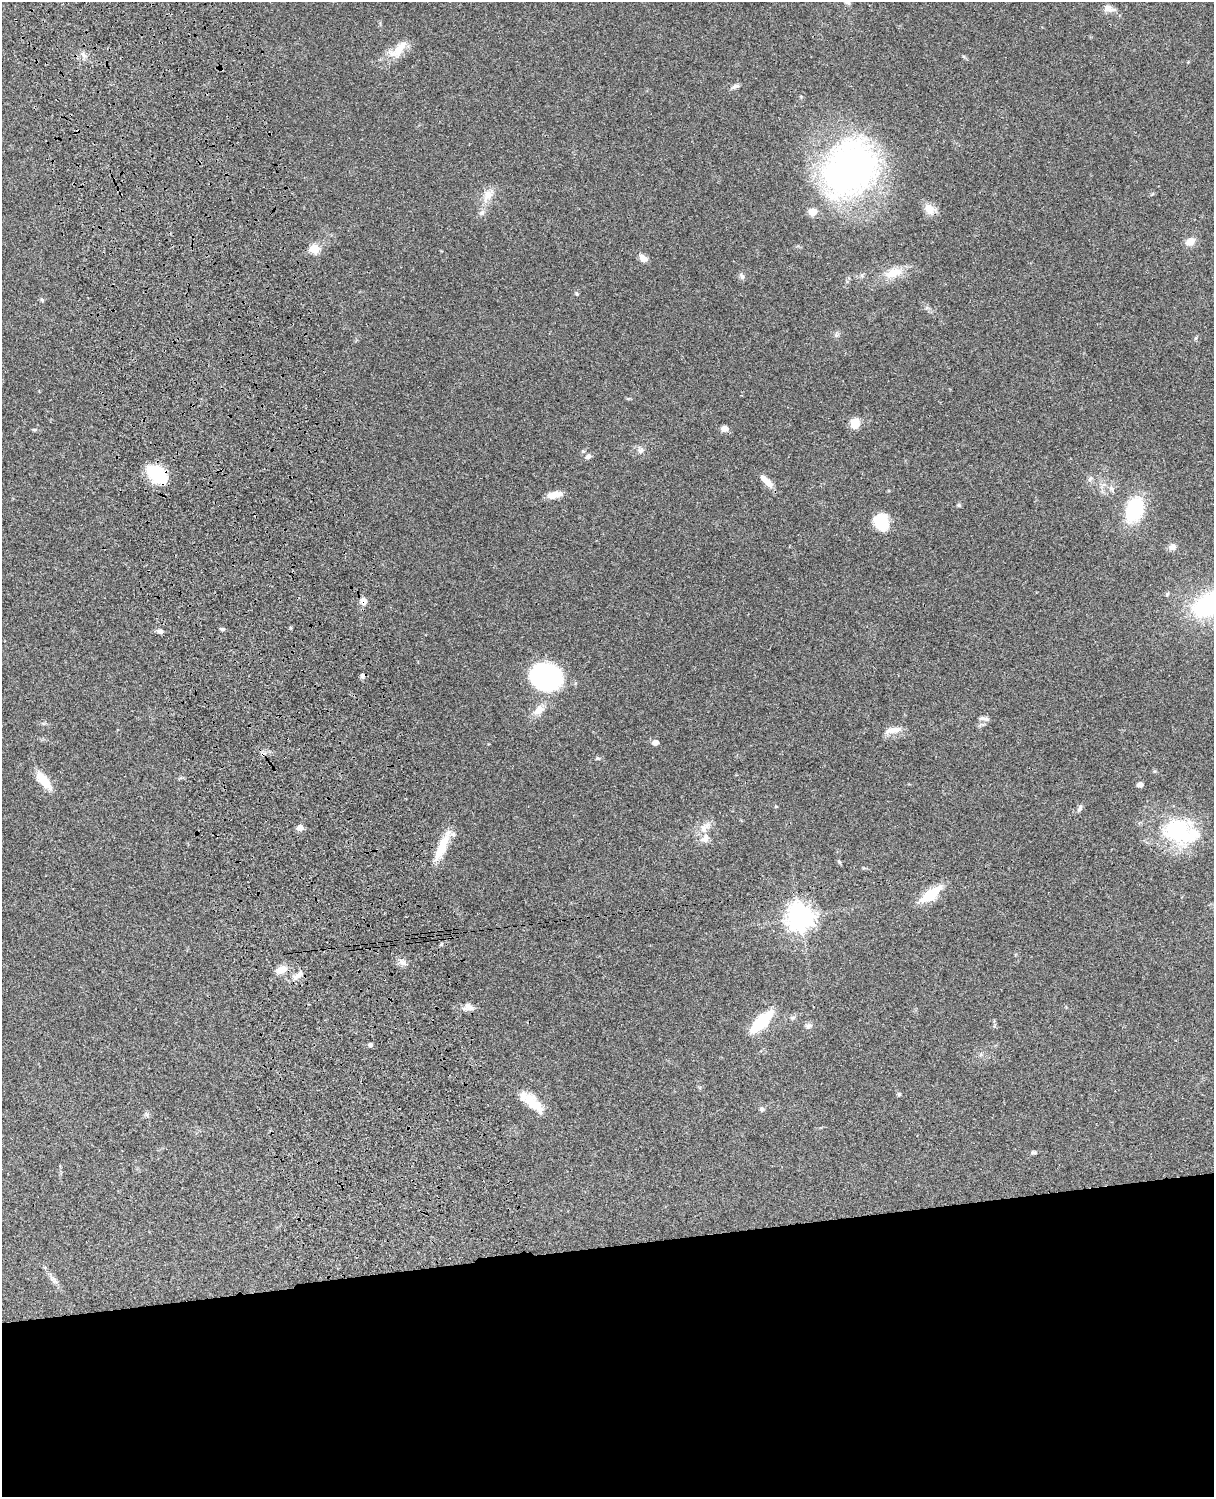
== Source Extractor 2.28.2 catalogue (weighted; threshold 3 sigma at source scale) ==
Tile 11 of 4 x 3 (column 3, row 3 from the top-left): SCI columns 2545-3756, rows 279-1773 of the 5087 x 4929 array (HDU 1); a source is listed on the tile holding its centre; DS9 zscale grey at full resolution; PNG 1216 x 1499 px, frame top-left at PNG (2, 2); no overlay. Shown black and unused: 17% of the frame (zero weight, under 3 of 4 exposures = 6% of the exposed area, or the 3 px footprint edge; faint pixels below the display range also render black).
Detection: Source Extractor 2.28.2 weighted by HDU 2 'WHT'; one run over the whole footprint, this tile lists its part. Background 0.0756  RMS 0.0057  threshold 0.0257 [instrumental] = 3 sigma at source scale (4.5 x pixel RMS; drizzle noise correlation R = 1.50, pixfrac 1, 0.05/0.05 arcsec/px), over >= 5 px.
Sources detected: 69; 1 cosmic-ray / hot-pixel residue — not listed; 6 inside a brighter listed object's ellipse — not listed separately; the other 62 listed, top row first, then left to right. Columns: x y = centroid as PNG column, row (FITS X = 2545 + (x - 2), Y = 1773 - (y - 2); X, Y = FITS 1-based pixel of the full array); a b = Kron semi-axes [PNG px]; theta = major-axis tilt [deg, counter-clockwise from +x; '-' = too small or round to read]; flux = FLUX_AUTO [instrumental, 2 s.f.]
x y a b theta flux
1109 9 17 8 -11 3.4
398 50 33 13 43 10
84 55 9 6 -28 2
736 86 10 6 25 1.8
850 169 48 38 56 250
487 195 20 10 67 6.6
929 209 15 12 -53 5.5
813 212 5 5 - 15
1190 241 9 7 26 6.4
314 249 5 5 - 23
643 258 11 7 -47 3.5
893 273 26 12 17 10
742 276 10 5 -56 1.4
576 294 6 4 -48 0.75
41 299 6 3 -71 0.68
836 335 6 5 - 1.2
855 423 10 8 74 8.8
724 429 8 7 - 2.8
641 451 9 7 38 1.9
588 456 9 6 40 1.7
157 474 21 14 -38 27
1090 479 8 4 54 1.1
767 481 21 7 -44 5.3
554 495 19 7 11 5.7
959 505 5 5 - 0.77
1134 510 21 13 70 40
881 522 18 14 -73 17
1172 547 9 8 - 2.7
1167 594 6 4 71 0.67
363 601 9 7 -85 3.1
1208 605 26 17 28 70
223 629 6 4 -1 0.91
160 631 7 6 - 1.8
547 676 24 21 -28 97
539 710 16 10 42 5.7
986 719 9 7 -13 2.1
893 730 21 8 8 5.2
655 742 5 5 - 4.3
598 758 7 5 -3 0.94
43 780 24 10 -51 10
1140 784 5 4 - 3.5
776 806 4 3 - 0.53
1080 808 10 5 56 1.5
300 828 6 5 - 4.3
705 828 21 10 51 5.9
1177 832 40 32 -11 47
443 845 37 10 69 14
839 862 6 4 -66 0.87
930 894 28 11 36 15
800 917 9 9 - 560
403 963 11 7 -32 2.7
281 970 15 9 26 5
298 975 18 7 40 3.9
468 1007 12 10 23 3.5
761 1021 21 8 46 34
808 1026 9 7 24 2
370 1045 4 4 - 1.6
899 1094 5 5 - 0.69
532 1103 26 14 -79 8.2
762 1109 6 5 - 1
1034 1152 8 4 0 1
53 1279 7 4 -18 1.3
Overlapping masked pixels (flux is a lower limit): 2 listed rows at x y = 157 474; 363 601
Isophote crosses this tile's border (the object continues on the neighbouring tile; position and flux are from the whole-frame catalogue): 1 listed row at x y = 1208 605
Unlisted compact peaks at least as high as the median listed source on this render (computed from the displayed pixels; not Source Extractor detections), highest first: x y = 290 628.